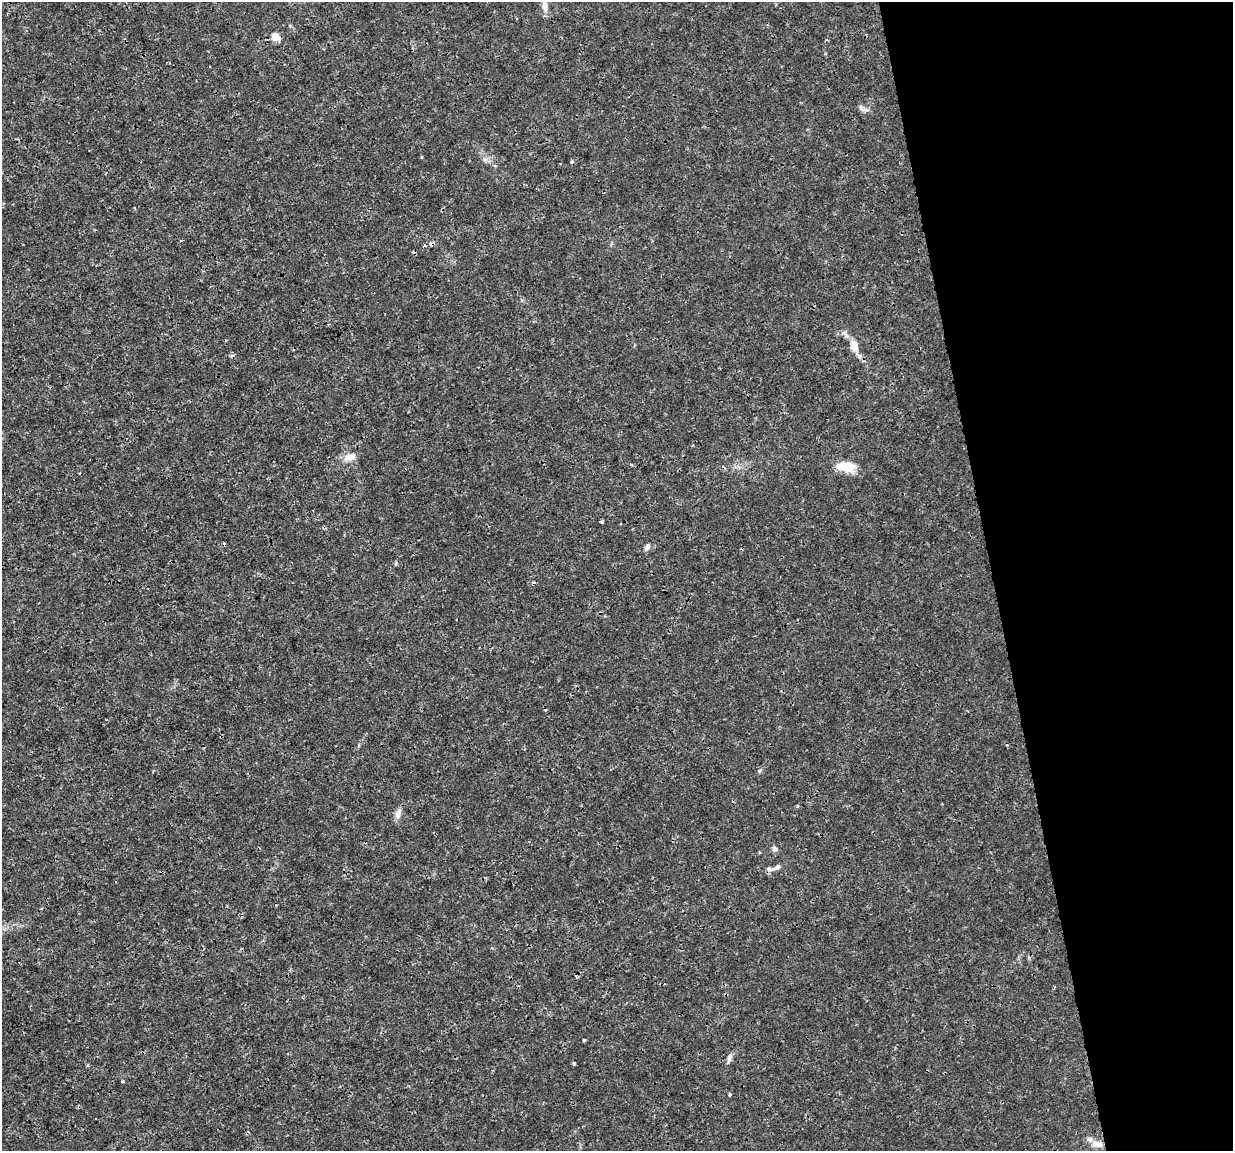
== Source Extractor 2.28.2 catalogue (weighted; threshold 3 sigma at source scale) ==
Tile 12 of 4 x 4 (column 4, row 3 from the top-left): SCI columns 3693-4923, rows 1227-2375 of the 4923 x 4703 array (HDU 1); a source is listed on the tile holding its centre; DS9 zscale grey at full resolution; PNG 1235 x 1153 px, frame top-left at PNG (2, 2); no overlay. Shown black and unused: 20% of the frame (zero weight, under 3 of 4 exposures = <1% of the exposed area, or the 3 px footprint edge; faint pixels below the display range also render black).
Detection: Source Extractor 2.28.2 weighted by HDU 2 'WHT'; one run over the whole footprint, this tile lists its part. Background 0.00291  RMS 8.1e-04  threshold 0.00363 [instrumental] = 3 sigma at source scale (4.5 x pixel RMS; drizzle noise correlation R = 1.50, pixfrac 1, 0.0396/0.0396 arcsec/px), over >= 5 px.
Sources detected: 28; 7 cosmic-ray / hot-pixel residue — not listed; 2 inside a brighter listed object's ellipse — not listed separately; the other 19 listed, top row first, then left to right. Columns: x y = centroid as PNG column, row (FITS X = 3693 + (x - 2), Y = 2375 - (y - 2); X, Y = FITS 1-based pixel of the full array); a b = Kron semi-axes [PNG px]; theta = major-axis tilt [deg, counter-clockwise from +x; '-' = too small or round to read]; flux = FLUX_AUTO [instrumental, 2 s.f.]
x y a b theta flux
545 5 15 7 -83 0.58
276 37 12 10 -34 0.57
861 107 9 6 -62 0.24
484 159 6 6 - 0.21
854 346 13 10 -81 0.88
348 457 13 10 19 0.69
846 467 22 12 -8 1.6
647 547 10 6 58 0.27
396 563 4 4 - 0.14
760 770 6 3 20 0.11
398 814 13 8 77 0.42
774 849 7 6 - 0.21
777 867 14 5 32 0.31
584 1040 3 3 - 0.1
729 1058 11 5 87 0.25
574 1063 3 3 - 0.15
123 1081 3 3 - 0.081
730 1094 4 3 - 0.11
1097 1144 16 8 -8 0.61
Isophote crosses this tile's border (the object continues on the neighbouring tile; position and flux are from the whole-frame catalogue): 1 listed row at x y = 545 5